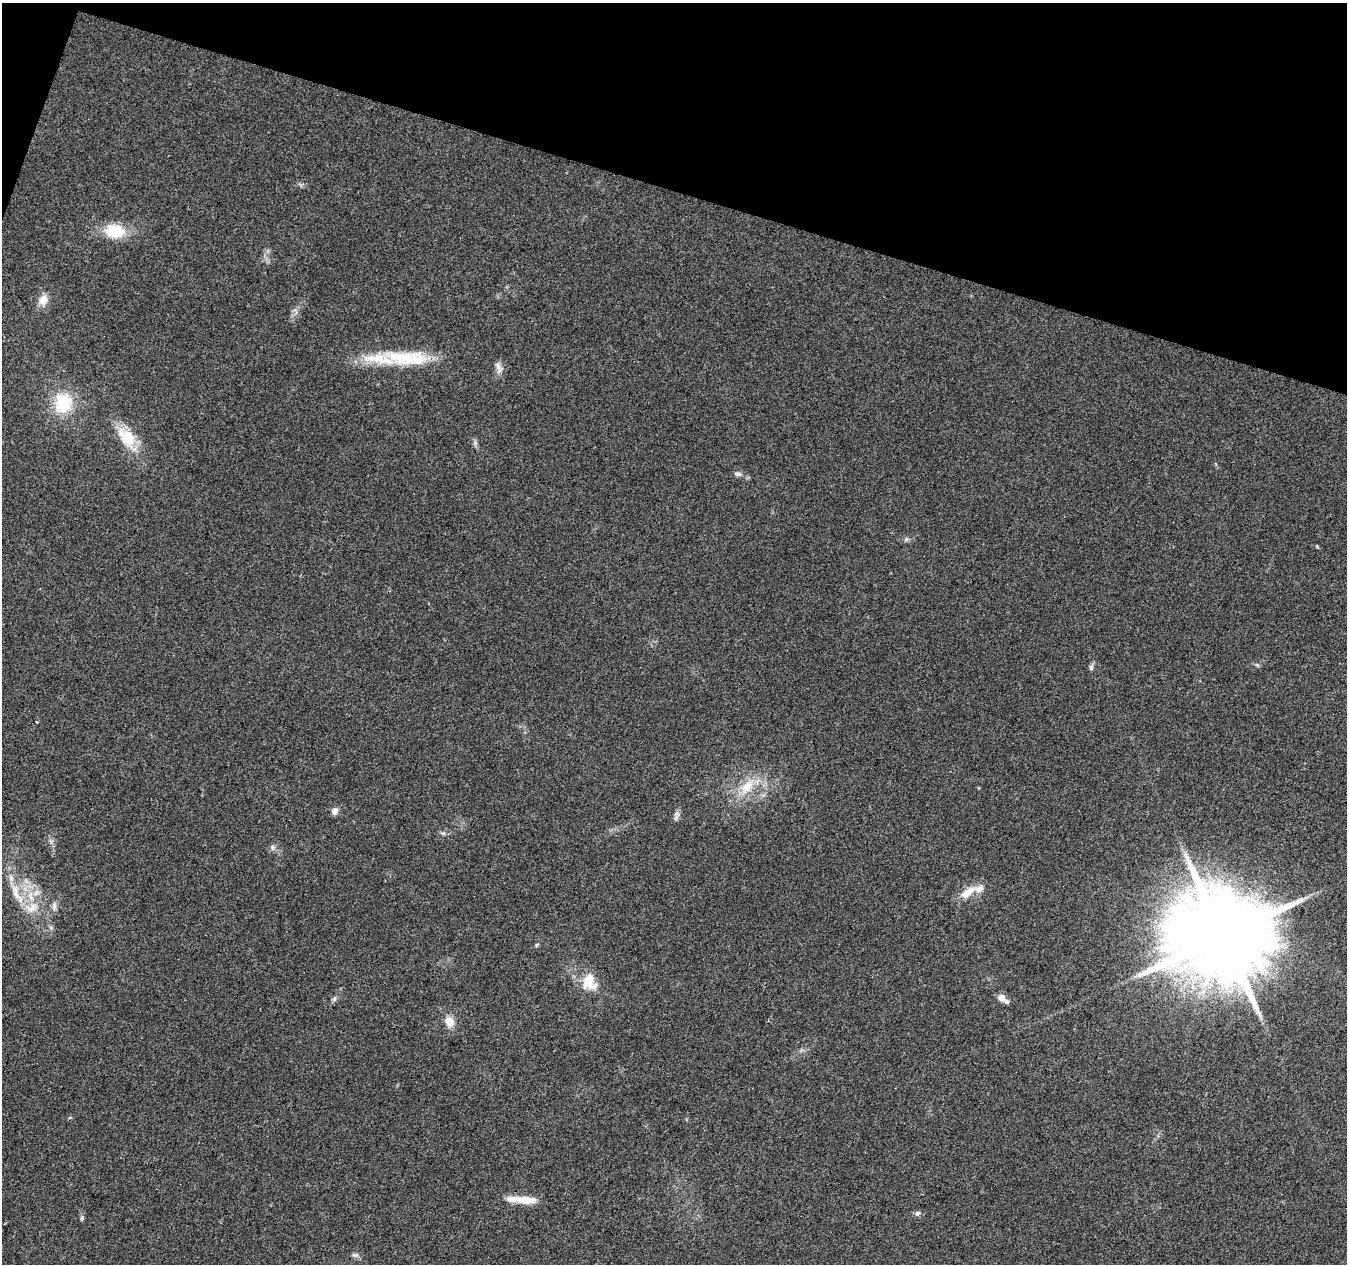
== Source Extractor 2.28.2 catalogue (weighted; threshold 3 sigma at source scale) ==
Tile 2 of 4 x 4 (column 2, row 1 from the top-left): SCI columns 1352-2696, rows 4065-5326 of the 5386 x 5539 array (HDU 1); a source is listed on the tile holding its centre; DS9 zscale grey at full resolution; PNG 1349 x 1266 px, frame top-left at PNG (2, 3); no overlay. Shown black and unused: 15% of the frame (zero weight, under 3 of 4 exposures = <1% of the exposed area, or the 3 px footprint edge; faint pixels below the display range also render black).
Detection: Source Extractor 2.28.2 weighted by HDU 2 'WHT'; one run over the whole footprint, this tile lists its part. Background 0.0487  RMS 0.0044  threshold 0.0198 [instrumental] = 3 sigma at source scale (4.5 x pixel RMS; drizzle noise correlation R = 1.50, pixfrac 1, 0.0396/0.0396 arcsec/px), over >= 5 px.
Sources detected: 32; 3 inside a brighter listed object's ellipse — not listed separately; the other 29 listed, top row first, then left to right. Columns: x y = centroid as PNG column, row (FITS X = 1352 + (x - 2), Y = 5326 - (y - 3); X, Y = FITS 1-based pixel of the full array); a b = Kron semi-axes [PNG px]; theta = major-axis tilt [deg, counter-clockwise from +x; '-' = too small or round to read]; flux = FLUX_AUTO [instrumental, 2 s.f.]
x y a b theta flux
115 231 25 17 -9 14
43 300 13 10 72 4.6
401 358 58 21 -3 29
498 367 17 8 -74 2.6
63 403 21 18 88 20
127 437 30 17 -52 13
737 474 10 6 -8 1.4
906 539 6 6 - 0.88
1091 667 7 5 -89 1.1
37 722 3 3 - 0.58
747 787 25 13 50 11
335 811 5 5 - 4.5
677 814 8 4 -37 0.93
50 841 7 4 -70 0.98
272 847 8 7 - 1.4
15 892 26 9 -72 7.2
967 893 24 9 39 6.5
54 906 13 6 -86 1.8
32 908 20 12 28 6.9
1222 936 26 23 56 9600
536 945 5 5 - 0.57
589 982 20 16 -79 10
1002 997 10 8 -39 2.5
334 999 6 6 - 0.92
450 1022 12 10 -68 4.7
522 1200 32 8 -5 8.7
917 1213 7 6 - 1.1
82 1218 5 4 - 0.63
355 1255 9 5 7 1.1